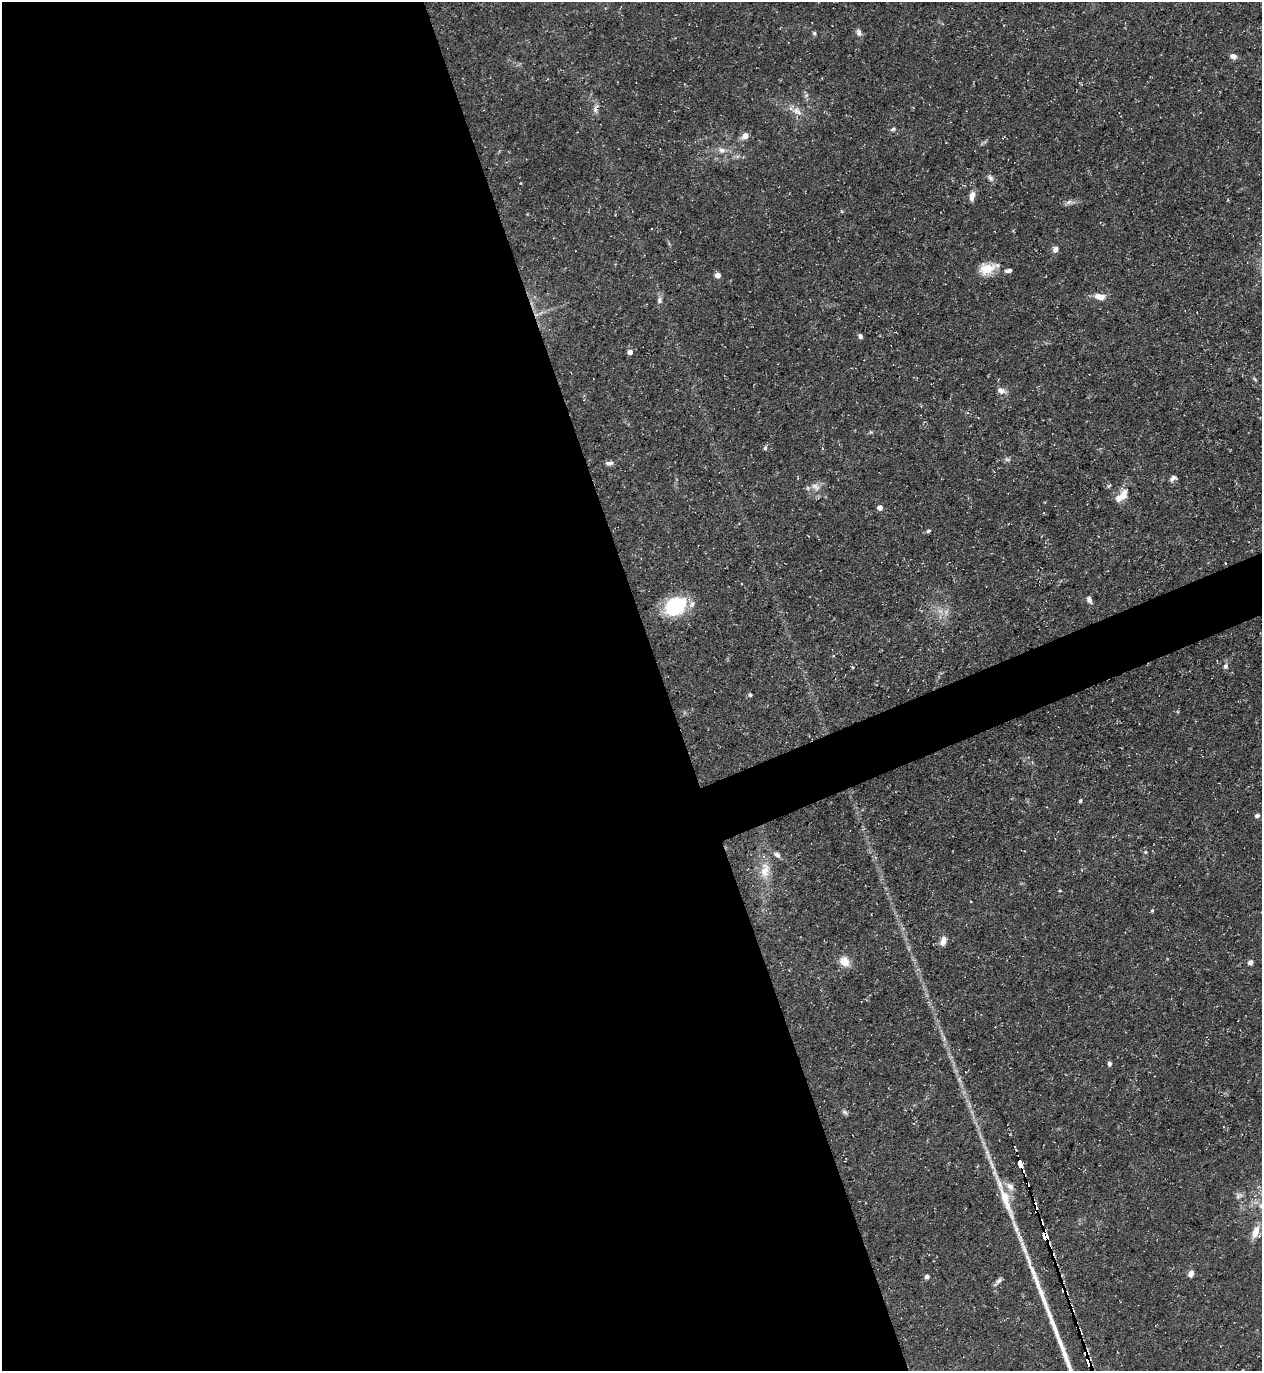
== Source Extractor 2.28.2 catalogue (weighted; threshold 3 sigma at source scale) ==
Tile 9 of 4 x 4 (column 1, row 3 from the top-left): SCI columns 148-1407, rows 1371-2739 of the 5462 x 5478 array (HDU 1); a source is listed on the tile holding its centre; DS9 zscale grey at full resolution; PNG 1264 x 1373 px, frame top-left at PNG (2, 2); no overlay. Shown black and unused: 55% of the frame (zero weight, under 3 of 5 exposures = <1% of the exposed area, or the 3 px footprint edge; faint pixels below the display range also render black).
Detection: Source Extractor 2.28.2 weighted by HDU 2 'WHT'; one run over the whole footprint, this tile lists its part. Background 0.0725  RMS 0.0047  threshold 0.0211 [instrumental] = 3 sigma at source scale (4.5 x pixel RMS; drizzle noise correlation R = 1.50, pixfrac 1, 0.05/0.05 arcsec/px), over >= 5 px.
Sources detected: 71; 1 too faint to see at this stretch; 6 cosmic-ray / hot-pixel residue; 1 long thin detection or spike segment (spike, bleed or trail) — not listed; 2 inside a brighter listed object's ellipse — not listed separately; the other 61 listed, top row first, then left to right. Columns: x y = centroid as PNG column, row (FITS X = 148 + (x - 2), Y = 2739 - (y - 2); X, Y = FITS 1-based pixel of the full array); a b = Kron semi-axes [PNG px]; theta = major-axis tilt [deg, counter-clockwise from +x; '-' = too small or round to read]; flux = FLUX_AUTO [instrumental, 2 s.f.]
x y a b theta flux
814 33 5 5 - 0.72
859 33 9 6 -73 1.8
1233 56 7 6 - 2.6
595 109 11 5 -76 1.8
797 111 15 9 -28 4.1
893 129 7 4 27 0.85
745 136 6 5 - 5.2
722 150 9 7 -17 2.4
990 178 9 7 -65 1.7
520 183 4 2 - 0.33
972 196 11 6 79 3.2
1069 202 10 6 17 1.8
1055 249 8 6 58 2.2
987 269 21 14 16 8.7
1008 271 8 4 12 1.7
717 275 5 4 - 3.8
1100 296 13 7 -7 4.3
659 300 8 7 - 1.6
860 336 6 5 - 1.3
630 352 5 4 - 2.9
1255 379 8 3 -46 0.65
1001 390 12 8 -27 2.6
871 432 6 4 42 0.62
765 448 6 5 - 0.92
1007 459 9 5 -13 1.2
609 463 10 5 -1 1.8
1173 478 10 6 33 1.6
816 487 13 9 -37 3.4
1123 494 16 11 76 4.9
880 507 4 4 - 4.2
928 531 6 4 19 0.84
1225 563 4 2 - 0.27
1089 600 9 6 -69 1.7
675 606 25 19 28 28
1225 666 7 6 - 1.4
750 695 6 4 -67 0.7
1080 801 4 4 - 0.74
1257 816 5 5 - 1.4
1145 852 5 4 - 0.66
777 855 9 6 -32 1.8
765 871 22 12 83 8.3
1060 891 4 3 - 0.4
971 901 3 2 - 0.34
1152 910 5 3 - 0.52
943 941 12 7 77 3.3
844 961 10 8 -55 7.4
1250 963 6 5 - 2
1109 1064 6 5 - 1
959 1080 10 3 -69 1.5
845 1112 8 5 -27 1.1
1020 1164 5 3 - 250
1010 1186 12 8 -51 3.4
1238 1196 10 6 19 1.6
1035 1205 10 3 -71 6.8
1042 1223 6 3 -72 2.7
1255 1232 16 8 69 5.4
1044 1235 7 4 -76 98
1024 1249 23 5 -68 5
1191 1273 9 6 67 2.3
927 1276 5 5 - 1.6
999 1281 9 6 43 1.5
Overlapping masked pixels (flux is a lower limit): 4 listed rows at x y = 1020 1164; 1035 1205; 1042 1223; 1044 1235